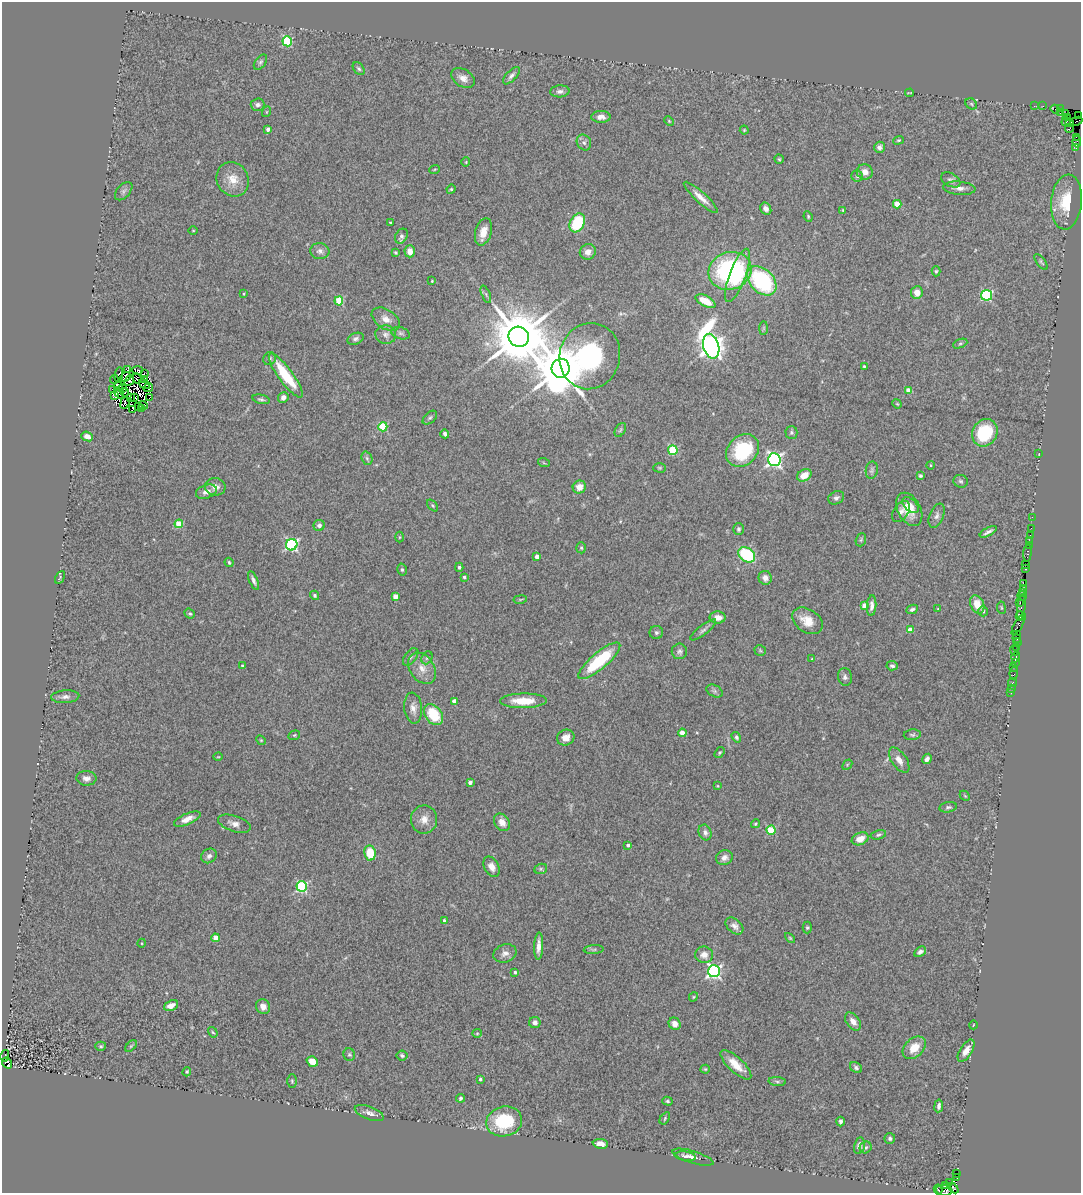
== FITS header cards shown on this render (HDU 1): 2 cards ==
NAXIS1  =                 1079
NAXIS2  =                 1191

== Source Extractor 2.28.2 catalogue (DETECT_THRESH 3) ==
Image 1079 x 1191 px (HDU 1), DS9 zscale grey, 1 PNG px = 1 image px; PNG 1083 x 1195 px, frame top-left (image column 1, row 1191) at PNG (2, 2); each listed source drawn as its Kron ellipse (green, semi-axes under 4 px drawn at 4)
Background 1.23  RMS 0.11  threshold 0.34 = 3 sigma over >= 5 px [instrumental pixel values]
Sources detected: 315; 9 with non-positive FLUX_AUTO (blend fragments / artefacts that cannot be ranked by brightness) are neither listed nor drawn; the other 306 listed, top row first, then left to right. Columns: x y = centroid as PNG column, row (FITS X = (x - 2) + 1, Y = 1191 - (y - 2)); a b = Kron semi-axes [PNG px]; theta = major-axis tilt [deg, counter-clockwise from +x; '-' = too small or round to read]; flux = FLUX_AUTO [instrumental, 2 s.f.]
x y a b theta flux
287 41 5 5 - 550
260 62 9 5 53 16
359 69 7 5 -50 14
511 76 11 5 47 28
463 78 13 8 -31 54
560 91 10 6 4 29
910 93 4 2 - 5.8
971 104 6 5 - 11
258 105 7 6 - 25
1034 106 2 2 - 42
1043 106 2 2 - 30
1055 109 5 2 - 38
1060 109 4 2 - 140
266 112 5 3 - 7.6
1060 113 4 3 - 100
1066 113 3 2 - 80
1078 116 3 2 - 19
601 117 9 6 0 49
1067 117 2 2 - 56
669 121 5 3 - 8
1076 121 6 2 25 100
1066 122 4 2 - 100
1069 123 4 3 - 140
1069 128 4 3 - 92
268 129 4 3 - 22
744 130 4 4 - 7.8
1076 137 3 2 - 92
898 140 5 4 - 9.6
584 142 8 7 - 25
1077 142 6 3 -83 210
879 147 5 5 - 26
1076 147 3 3 - 77
779 159 4 4 - 9.8
466 162 4 4 - 7.8
435 169 5 2 - 6.6
865 172 8 7 - 55
857 176 6 5 - 15
233 179 17 15 -58 120
951 180 10 6 -28 24
959 188 16 6 -4 44
451 189 4 4 - 9.7
124 191 11 6 48 24
701 197 22 5 -42 71
1066 202 27 15 84 290
897 204 4 4 - 120
766 209 6 5 - 38
843 210 4 4 - 7.9
808 216 5 3 - 9.3
390 222 3 2 - 8.5
577 223 10 7 61 410
193 230 4 3 - 6.5
483 232 14 8 74 93
401 236 8 6 60 28
320 251 9 8 - 32
410 251 6 5 - 70
396 252 4 4 - 10
588 252 8 7 - 57
1041 262 9 4 -51 12
730 271 22 18 20 1100
936 271 5 4 - 10
738 275 28 8 69 320
432 281 3 2 - 6.3
762 281 17 11 -45 820
917 292 6 6 - 70
244 294 3 2 - 6.3
486 294 9 3 -68 16
987 295 5 5 - 820
339 301 4 4 - 340
705 301 11 5 -28 130
386 319 16 9 -33 69
764 328 7 4 90 13
401 333 10 6 -17 21
386 335 10 9 - 41
519 337 10 10 - 64000
355 339 8 5 21 22
960 344 7 4 23 13
711 346 12 7 -75 8800
590 356 33 30 74 1500
270 359 7 6 - 17
864 366 4 3 - 10
561 368 9 9 - 48000
127 370 3 3 - 1100
137 370 5 3 - 19
144 374 3 2 - 8.6
119 375 7 4 81 96
286 376 27 7 -53 320
125 377 6 4 38 31
114 379 4 2 - 49
137 379 5 4 - 8.4
144 379 2 2 - 4.5
129 381 6 4 48 20
144 384 6 3 -35 7
119 387 4 3 - 12
148 388 5 3 - 2.1
112 389 3 2 - 280
123 389 4 2 - 6.1
908 390 4 4 - 86
125 392 4 3 - 17
119 393 6 2 -52 3.5
115 395 3 3 - 11
130 397 4 2 - 10
283 397 5 5 - 40
135 398 3 2 - 4.5
150 398 4 2 - 1.2
261 399 9 4 -12 16
125 403 6 3 70 41
897 404 5 4 - 7.4
143 405 4 2 - 4.1
138 406 3 2 - 14
141 408 2 2 - 5.3
132 410 4 2 - 6.2
430 418 8 5 44 16
383 427 4 4 - 330
620 430 8 4 60 14
791 432 6 6 - 14
985 433 14 12 59 460
445 434 4 3 - 22
87 436 6 4 -22 49
673 450 5 4 - 410
743 450 18 14 43 510
1039 453 3 2 - 67
367 458 7 5 -69 15
774 460 6 6 - 2300
544 463 6 3 -19 7.5
930 465 4 3 - 5.3
659 468 6 4 -1 11
872 470 9 6 81 19
804 475 8 5 31 100
920 476 4 4 - 14
961 481 7 6 - 15
215 487 10 8 -10 53
579 487 7 6 - 73
206 492 11 6 20 46
836 498 8 6 30 24
432 505 7 4 -46 12
910 505 10 5 -41 34
909 509 18 11 -62 120
901 511 12 7 57 29
937 516 13 7 68 31
1032 517 2 2 - 51
179 524 4 4 - 230
319 525 6 5 - 28
1031 528 2 2 - 33
738 529 6 5 - 17
988 532 9 3 29 26
1030 535 2 2 - 36
400 537 5 3 - 7.6
861 540 7 5 69 12
1029 541 2 2 - 65
292 545 6 5 - 1200
1029 545 2 2 - 20
581 548 5 4 - 12
1027 553 8 3 86 370
747 555 9 7 -38 510
537 557 4 3 - 47
229 562 5 3 - 10
1025 564 3 2 - 29
459 567 4 3 - 14
1025 569 3 3 - 110
402 570 6 4 -75 13
60 577 7 3 61 9
464 577 4 4 - 17
765 578 7 6 - 46
254 581 10 3 -66 25
1024 584 3 3 - 96
1023 588 4 2 - 220
1023 592 2 2 - 54
315 595 5 4 - 16
395 596 4 4 - 79
1022 596 5 3 - 210
520 599 7 3 9 8.2
1020 603 3 2 - 170
864 605 4 4 - 87
977 605 9 6 -67 120
872 606 10 4 86 38
1021 607 13 3 83 480
1001 608 6 3 -81 7.7
912 609 6 4 25 20
938 609 3 2 - 5.1
983 611 5 4 - 13
190 614 5 4 - 11
1020 616 5 2 - 90
718 618 8 6 -3 61
807 621 17 11 -34 120
1019 624 12 3 60 260
703 630 16 5 37 27
910 630 4 4 - 80
656 633 7 6 - 17
1017 635 3 2 - 48
1017 639 4 3 - 220
1017 642 3 2 - 100
1017 647 3 3 - 280
760 650 6 5 - 10
1015 650 5 3 - 140
679 651 8 7 - 21
411 657 10 6 52 22
1016 657 5 3 - 490
427 658 7 5 64 15
812 659 3 3 - 7.4
599 661 26 8 40 510
1015 663 2 2 - 150
242 666 3 3 - 12
892 666 6 4 -6 20
1014 667 2 2 - 50
422 668 17 12 -55 94
1014 673 6 3 83 83
845 677 9 7 -80 25
1012 682 4 3 - 150
1012 688 2 2 - 47
715 691 8 5 -27 20
1011 693 2 2 - 72
65 697 14 6 3 35
454 701 4 4 - 64
523 701 23 7 1 190
413 708 15 9 -84 55
434 715 12 8 -51 270
682 733 4 4 - 97
294 735 6 4 20 11
912 735 8 5 5 16
736 737 5 4 - 18
566 738 9 8 - 62
261 740 5 4 - 8.9
720 753 6 4 55 11
218 757 5 3 - 6
927 759 5 4 - 29
899 760 14 7 -55 59
847 765 6 4 48 8.7
86 778 10 7 -3 40
470 782 4 3 - 38
718 786 4 2 - 4.7
965 796 6 4 -43 9.3
948 807 9 5 10 16
187 819 14 5 23 59
424 819 14 13 - 81
502 822 9 7 -54 62
234 824 17 8 -18 50
755 824 4 4 - 9.9
771 830 4 4 - 300
705 832 8 6 -69 28
878 835 8 4 14 15
860 839 9 6 23 75
628 845 3 3 - 21
370 853 7 5 -82 200
209 856 8 6 39 28
724 857 8 7 - 38
492 867 11 7 -61 56
541 869 6 5 - 13
302 887 5 5 - 880
444 921 4 3 - 31
734 926 10 7 -41 34
807 927 6 4 -90 12
216 938 4 4 - 150
790 938 6 3 -45 8.7
142 943 4 3 - 7
539 946 13 4 87 51
594 950 10 4 3 18
920 952 6 4 34 25
505 953 12 9 20 43
704 955 9 8 - 58
714 971 6 6 - 1800
515 972 3 3 - 15
693 997 5 4 - 8.2
171 1005 7 5 25 52
263 1007 8 7 - 53
853 1021 10 6 -53 47
535 1022 5 5 - 33
675 1024 6 5 - 46
973 1025 4 3 - 4
213 1032 6 4 -55 10
477 1033 5 4 - 8.3
101 1046 5 4 - 12
131 1046 7 4 45 12
914 1048 13 9 43 120
966 1051 12 6 58 68
349 1055 6 5 - 15
5 1056 6 3 77 310
402 1056 5 5 - 15
312 1062 6 5 - 110
7 1063 6 5 - 240
736 1065 20 7 -43 120
856 1068 6 5 - 17
705 1069 4 4 - 8.2
187 1072 4 3 - 7.6
480 1079 3 3 - 17
292 1081 7 4 -89 11
777 1081 9 3 -5 15
460 1098 4 3 - 15
667 1101 5 4 - 12
939 1106 6 3 81 21
369 1113 15 6 -20 41
665 1118 7 3 56 9.7
504 1121 18 15 13 410
841 1121 5 3 - 20
890 1138 5 5 - 17
600 1144 7 5 -7 54
859 1146 8 5 77 33
866 1147 6 5 - 19
685 1156 11 4 -7 23
693 1157 21 6 -17 40
957 1173 3 3 - 580
957 1177 3 3 - 71
950 1182 2 2 - 45
945 1186 4 2 - 150
953 1188 6 4 -44 150
938 1189 5 3 - 180
944 1190 8 5 -7 450
At the frame edge (FLAGS 8, measured only in part): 3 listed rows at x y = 1078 116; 1076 121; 944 1190
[9 non-positive-flux detections neither listed nor drawn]